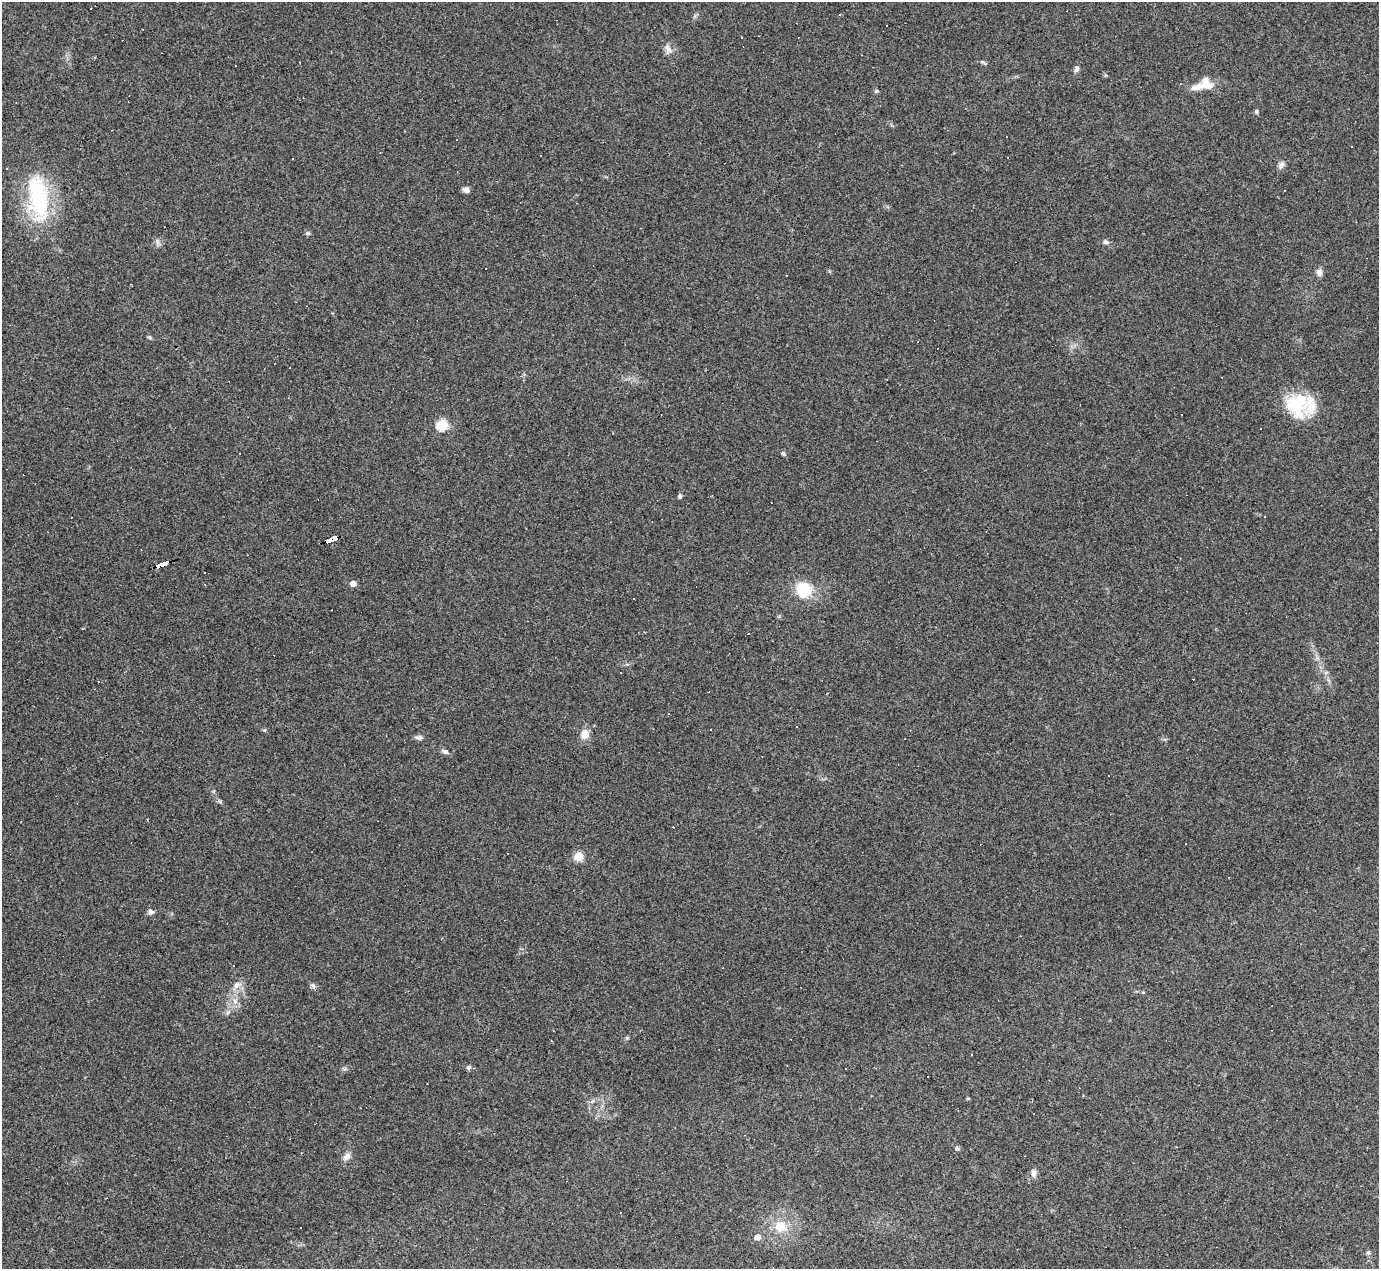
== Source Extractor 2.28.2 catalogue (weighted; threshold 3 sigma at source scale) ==
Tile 7 of 4 x 4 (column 3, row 2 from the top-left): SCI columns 2755-4131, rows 2813-4079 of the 5508 x 5495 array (HDU 1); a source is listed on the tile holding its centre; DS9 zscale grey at full resolution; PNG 1381 x 1271 px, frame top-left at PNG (2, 2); no overlay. Shown black and unused: <1% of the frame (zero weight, under 3 of 4 exposures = <1% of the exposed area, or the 3 px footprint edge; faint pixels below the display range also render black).
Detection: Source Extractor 2.28.2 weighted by HDU 2 'WHT'; one run over the whole footprint, this tile lists its part. Background 0.232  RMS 0.0082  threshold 0.0367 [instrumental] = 3 sigma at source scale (4.5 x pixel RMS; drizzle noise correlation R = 1.50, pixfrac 1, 0.05/0.05 arcsec/px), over >= 5 px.
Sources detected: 74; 1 inside a brighter object's white glare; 23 cosmic-ray / hot-pixel residue — not listed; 2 inside a brighter listed object's ellipse — not listed separately; the other 48 listed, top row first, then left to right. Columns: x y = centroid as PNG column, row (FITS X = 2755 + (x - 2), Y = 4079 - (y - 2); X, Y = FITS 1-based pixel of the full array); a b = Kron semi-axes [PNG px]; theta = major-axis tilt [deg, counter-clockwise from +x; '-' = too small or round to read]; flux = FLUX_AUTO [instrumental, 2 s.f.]
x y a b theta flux
91 8 3 3 - 4.2
840 15 3 3 - 1.3
668 49 14 7 -54 4.5
862 55 2 2 - 0.47
983 62 8 4 -23 1.4
235 66 3 2 - 0.82
1077 69 8 5 69 2.4
1206 83 17 14 -46 11
876 91 5 4 - 1.1
1256 111 5 4 - 1.6
1008 157 3 2 - 0.8
292 159 3 2 - 1.1
1281 165 10 7 70 3.2
466 190 9 6 -27 2.7
39 198 53 24 -83 84
308 233 5 5 - 1.4
157 242 9 4 -82 2
1106 242 7 6 - 2
1319 272 9 8 - 3.2
150 337 6 5 - 1.2
1296 405 31 26 -85 38
1181 415 3 2 - 0.78
442 425 6 6 - 59
783 453 6 5 - 1.4
680 496 5 5 - 1.8
331 540 13 4 19 160
161 564 12 3 19 190
205 572 3 2 - 0.58
353 583 5 5 - 5.2
803 590 18 16 76 28
621 672 3 2 - 0.55
585 734 10 8 65 8.9
419 737 9 6 6 2.6
445 751 9 6 -32 2.4
578 856 6 5 - 27
1229 877 3 2 - 0.59
151 912 7 7 - 2.4
236 985 11 7 62 4.7
313 986 7 6 - 2.1
235 1001 8 6 -46 3.3
627 1038 5 5 - 1
468 1067 7 5 19 1.9
957 1148 5 5 - 1.8
347 1157 12 8 37 4.1
1033 1173 12 7 -87 3.5
781 1226 13 13 - 15
757 1237 6 5 - 5.5
1368 1252 6 5 - 1.5
Overlapping masked pixels (flux is a lower limit): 2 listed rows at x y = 331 540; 161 564